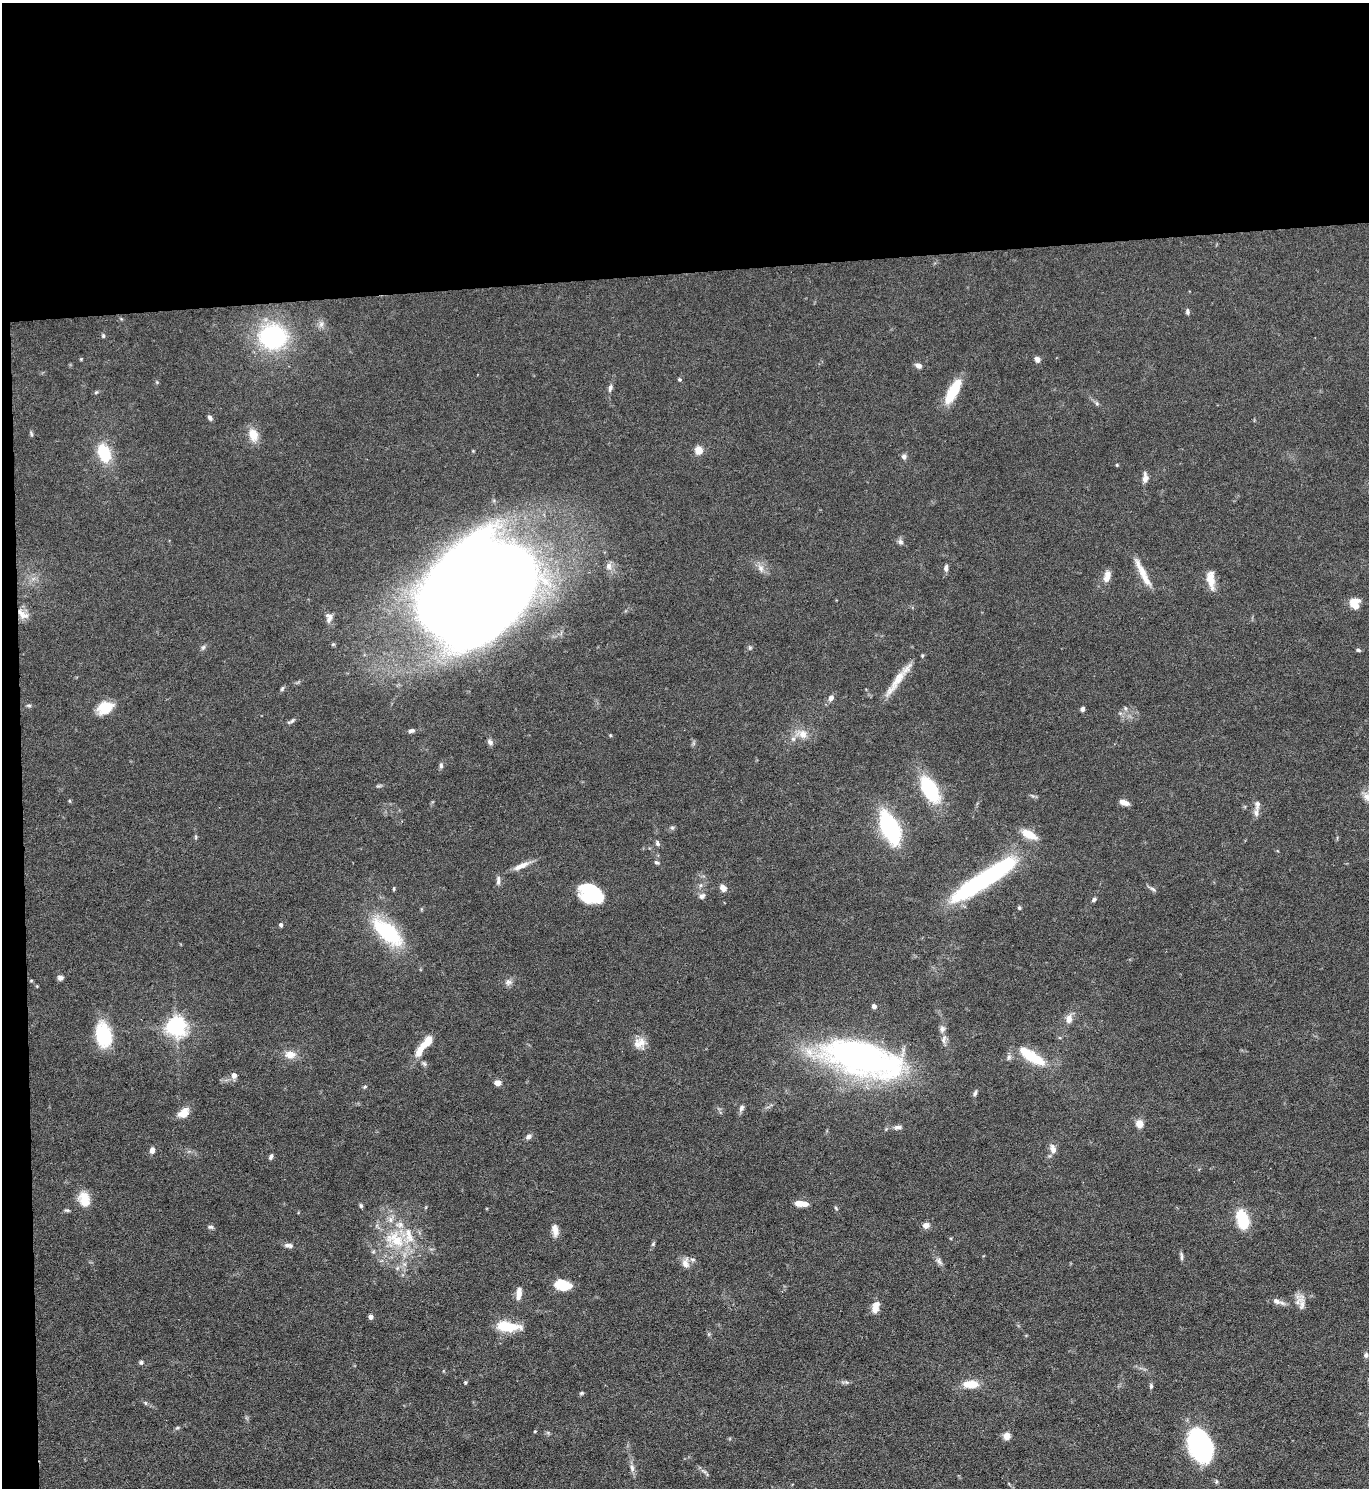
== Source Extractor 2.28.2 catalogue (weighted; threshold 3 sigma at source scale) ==
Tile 1 of 3 x 3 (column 1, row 1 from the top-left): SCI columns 134-1500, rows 2973-4458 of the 4445 x 4458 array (HDU 1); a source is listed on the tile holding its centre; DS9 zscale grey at full resolution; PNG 1371 x 1490 px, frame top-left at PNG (2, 3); no overlay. Shown black and unused: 19% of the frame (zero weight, under 5 of 9 exposures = <1% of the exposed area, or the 3 px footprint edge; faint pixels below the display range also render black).
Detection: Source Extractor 2.28.2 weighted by HDU 2 'WHT'; one run over the whole footprint, this tile lists its part. Background 0.0813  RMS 0.0041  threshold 0.0169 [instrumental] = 3 sigma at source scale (4.09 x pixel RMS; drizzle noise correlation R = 1.36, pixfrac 0.8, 0.05/0.05 arcsec/px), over >= 5 px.
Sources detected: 148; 3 inside a brighter object's white glare — not listed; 11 inside a brighter listed object's ellipse — not listed separately; the other 134 listed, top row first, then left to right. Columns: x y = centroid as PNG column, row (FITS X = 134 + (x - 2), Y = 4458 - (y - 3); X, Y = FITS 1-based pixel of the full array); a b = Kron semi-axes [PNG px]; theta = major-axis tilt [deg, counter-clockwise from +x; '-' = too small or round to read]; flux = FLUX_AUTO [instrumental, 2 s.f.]
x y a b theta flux
1188 312 8 5 -89 0.91
321 324 11 6 75 1.6
103 336 6 5 - 0.64
273 337 22 19 -9 60
81 359 5 3 - 0.36
1037 359 6 6 - 1.8
918 365 9 6 -28 1.5
680 379 5 4 - 0.66
610 388 12 6 77 1.4
953 391 32 11 61 11
96 392 6 4 42 0.51
1097 403 6 4 -88 0.64
210 418 7 5 -55 1.1
31 434 7 4 -64 0.63
253 435 14 10 -73 6.1
699 450 8 8 - 4.1
104 453 19 13 -71 15
904 457 7 6 - 1.4
1117 465 4 3 - 0.37
1145 478 11 6 88 2.6
900 542 9 7 -65 1.2
609 566 10 8 81 2.1
761 568 11 8 -66 2.5
946 568 9 5 86 1.4
1142 571 40 8 -60 6.2
1107 576 16 8 75 3.3
1211 580 24 9 -81 5.5
475 592 77 69 42 1600
1355 603 13 11 -74 4.9
23 614 19 10 -38 3.7
329 618 13 9 89 2.5
203 647 8 5 62 0.88
750 647 7 5 -70 0.65
1358 650 6 4 -11 0.69
896 682 48 8 55 7.9
282 689 7 4 63 0.69
831 698 7 6 - 1.9
29 705 7 5 -2 0.74
105 708 17 12 26 9.4
1125 708 6 4 -72 0.62
1082 709 5 4 - 1.2
291 721 13 4 32 0.98
411 731 8 5 9 1.1
802 734 16 12 -16 4.9
610 735 5 4 - 0.38
490 742 9 6 -48 1.4
441 765 9 5 -90 0.98
930 789 28 14 -61 29
1124 802 11 6 -19 2.6
1257 804 12 8 86 1.9
672 828 6 5 - 0.73
890 828 23 11 -65 63
1029 834 19 9 -27 6.7
196 837 6 4 -90 0.53
657 843 8 5 -72 0.93
656 862 6 5 - 0.69
521 866 23 7 24 3.8
498 880 13 5 -88 1.5
984 880 66 12 33 91
701 885 6 4 71 0.69
723 888 9 7 -49 2.2
394 889 6 3 82 0.44
1152 889 11 4 -27 1
593 895 25 15 7 17
702 896 8 7 - 1.4
1094 900 6 4 36 0.86
1019 908 5 5 - 0.59
281 925 5 4 - 1
387 932 42 18 -42 31
60 978 7 6 - 1.3
31 980 5 3 - 0.38
508 982 10 8 24 1.7
874 1006 4 4 - 2
1069 1019 11 8 88 3
176 1026 7 7 - 230
104 1035 25 14 -78 22
944 1039 14 6 85 1.8
427 1042 13 8 56 5.7
641 1042 16 12 -56 4
290 1054 14 10 -6 4.3
1031 1056 37 12 -33 14
1009 1057 8 6 75 1.1
860 1058 77 29 -14 170
424 1064 8 5 -62 0.9
234 1075 6 5 - 2.5
498 1083 7 6 - 2.4
365 1087 6 4 23 0.54
975 1093 9 4 73 0.89
741 1108 10 6 69 1.3
184 1113 16 10 42 4.3
1139 1123 5 5 - 9.9
898 1127 13 6 12 1.7
528 1136 9 6 32 1.2
1053 1149 13 7 -78 2.8
152 1150 7 5 83 1.9
271 1156 7 5 63 0.99
84 1199 19 14 -72 6.4
801 1204 16 6 -5 4
361 1206 6 4 -61 0.7
836 1208 6 3 -47 0.49
67 1210 8 4 -5 0.66
1242 1219 20 10 -76 17
926 1225 7 7 - 2.3
211 1227 9 5 -6 0.87
555 1230 16 8 -82 3
951 1238 5 3 - 0.35
395 1239 34 22 -31 21
653 1244 7 5 62 0.64
289 1245 13 6 -8 1.5
1181 1256 12 4 -82 1.1
939 1261 11 6 -50 1.5
685 1263 14 9 -87 2.7
562 1284 14 12 -30 8.6
518 1294 14 7 80 3.1
1276 1301 12 7 -23 2.2
1299 1301 20 13 74 4
875 1307 13 7 75 4
370 1317 5 5 - 1.3
507 1326 23 9 -4 14
1366 1355 7 6 - 1.1
141 1362 6 6 - 0.79
465 1382 5 4 - 0.54
846 1382 7 5 -13 0.84
970 1384 21 10 0 6.3
1151 1386 8 4 85 0.8
581 1393 6 4 21 0.6
145 1403 6 4 -89 0.52
177 1428 6 4 19 0.56
535 1431 4 3 - 0.36
548 1433 7 4 -19 0.58
1007 1436 7 7 - 3.2
1199 1444 38 20 -78 51
632 1468 11 6 -83 1.8
704 1471 11 4 -27 1.1
Overlapping masked pixels (flux is a lower limit): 1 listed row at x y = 23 614